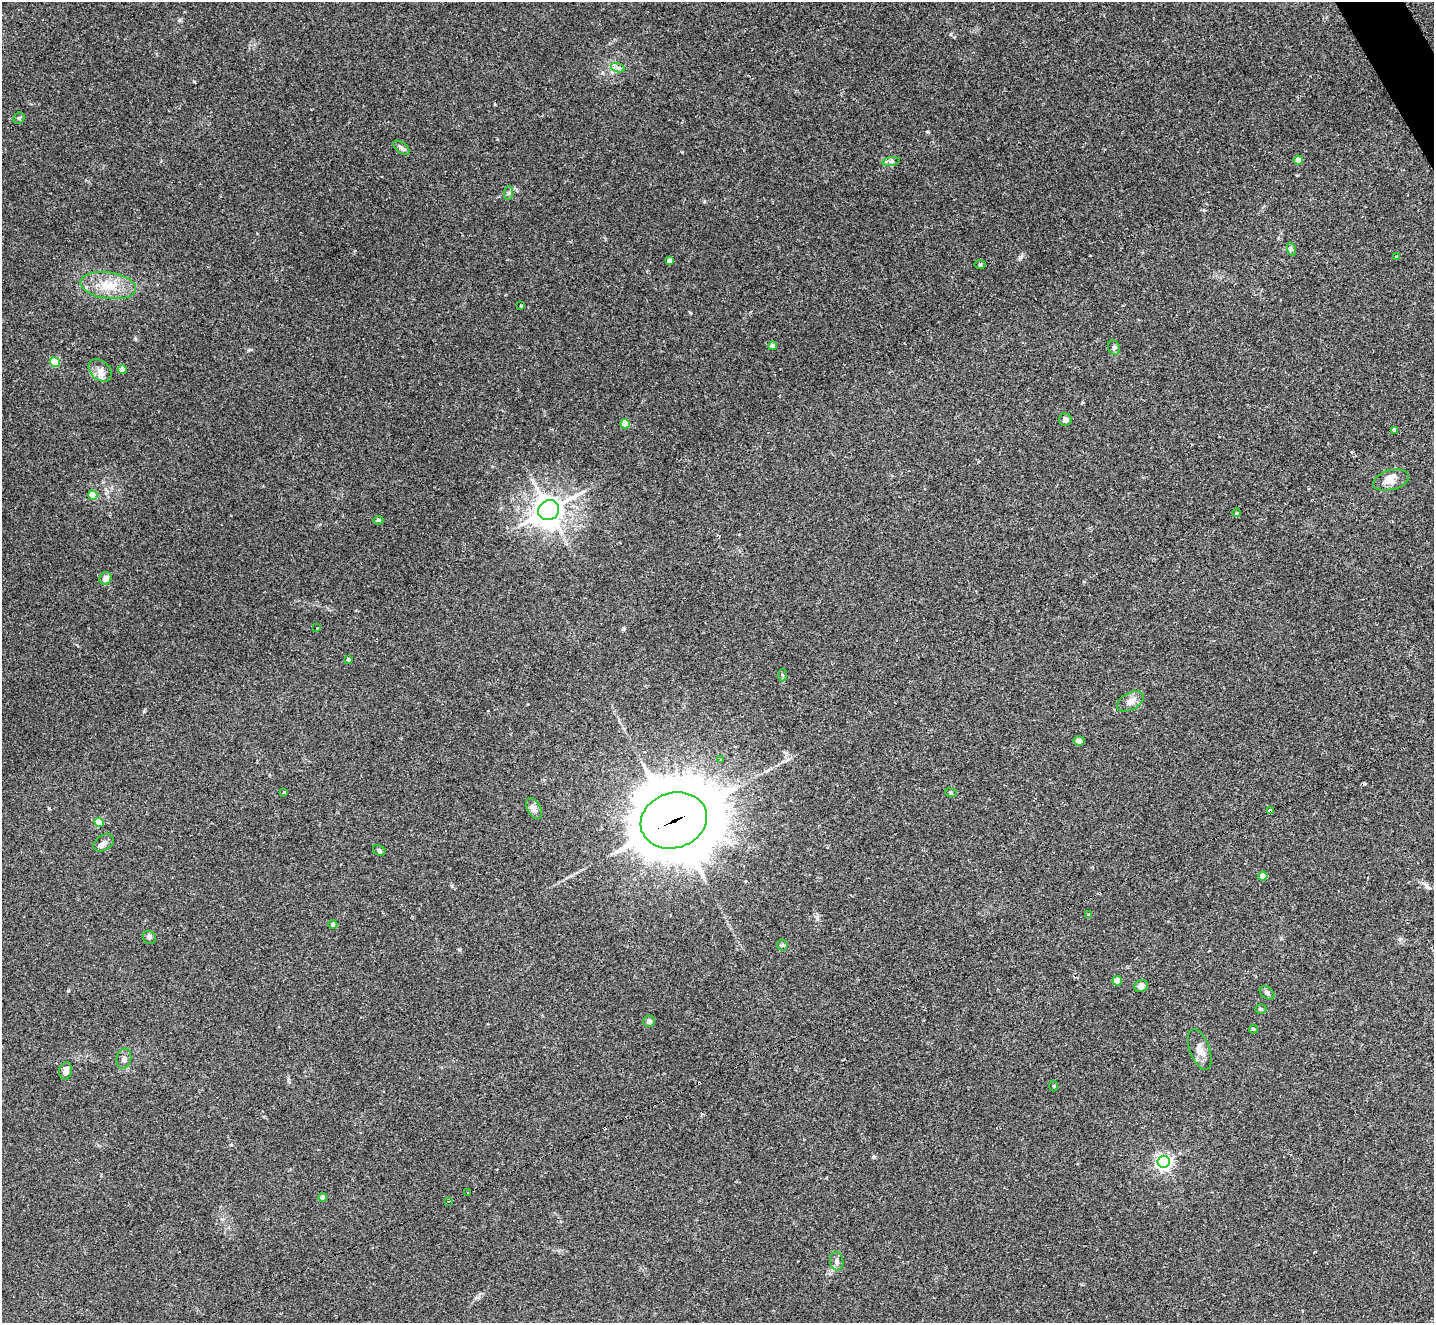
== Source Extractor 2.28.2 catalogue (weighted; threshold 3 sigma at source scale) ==
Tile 10 of 4 x 4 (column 2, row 3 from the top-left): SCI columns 1449-2880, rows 1626-2946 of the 5754 x 5742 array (HDU 1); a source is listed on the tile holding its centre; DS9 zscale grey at full resolution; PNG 1436 x 1325 px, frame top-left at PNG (2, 2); each listed source drawn as its Kron ellipse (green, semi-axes under 4 px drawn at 4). Shown black and unused: <1% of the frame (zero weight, under 2 of 3 exposures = <1% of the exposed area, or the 3 px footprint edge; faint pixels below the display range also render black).
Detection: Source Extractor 2.28.2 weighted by HDU 2 'WHT'; one run over the whole footprint, this tile lists its part. Background 0.0735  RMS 0.0059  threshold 0.0266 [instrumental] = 3 sigma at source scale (4.5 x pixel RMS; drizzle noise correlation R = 1.50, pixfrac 1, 0.05/0.05 arcsec/px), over >= 5 px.
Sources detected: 67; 6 cosmic-ray / hot-pixel residue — neither listed nor drawn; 1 inside a brighter listed object's ellipse — not listed separately; the other 60 listed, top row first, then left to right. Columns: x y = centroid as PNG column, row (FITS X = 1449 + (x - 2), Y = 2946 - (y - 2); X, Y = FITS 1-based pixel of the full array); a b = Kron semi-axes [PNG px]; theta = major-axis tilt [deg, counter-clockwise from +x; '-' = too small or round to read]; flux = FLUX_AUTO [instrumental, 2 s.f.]
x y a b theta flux
618 68 7 4 -18 1.5
19 118 6 5 - 0.86
402 148 9 5 -37 1.5
1298 160 5 4 - 3.9
891 161 9 4 9 1.3
508 193 7 4 88 1.1
1291 249 7 4 -72 1.1
1397 257 3 3 - 3
669 261 4 4 - 2.8
980 265 6 4 1 0.61
108 285 28 13 -8 14
521 305 3 2 - 0.46
773 346 4 4 - 3
1114 347 7 5 -70 1.2
55 362 5 5 - 24
100 370 13 9 -43 4.2
122 370 4 4 - 5.7
1065 420 6 6 - 2.3
625 424 5 4 - 13
1394 430 4 3 - 1.8
1391 480 18 9 15 5.3
93 495 5 4 - 10
549 510 11 9 32 760
1237 513 4 3 - 1.9
378 520 5 4 - 1.2
106 578 6 6 - 3.5
317 628 3 3 - 1.2
348 659 4 4 - 1.2
782 675 6 4 -88 0.92
1130 701 14 8 28 4.3
1079 741 5 4 - 2.5
721 760 3 3 - 1.2
284 792 4 3 - 1.1
951 793 6 4 -19 0.69
534 809 11 6 -61 2.4
1271 811 4 3 - 12
674 820 34 27 19 6400
99 822 5 4 - 14
104 843 11 7 32 2.6
379 850 6 5 - 1.3
1263 876 5 4 - 6
1088 914 4 3 - 0.79
333 924 4 4 - 2.1
149 937 7 6 - 1.3
782 945 5 5 - 0.85
1117 981 5 4 - 10
1141 986 7 6 - 2.2
1267 993 8 5 -38 1.5
1261 1009 5 4 - 0.85
649 1021 6 5 - 2.1
1253 1029 4 3 - 1.1
1200 1049 21 10 -70 5.2
124 1059 10 7 77 2.7
66 1071 9 6 82 2.9
1054 1086 5 3 - 0.55
1164 1162 6 6 - 170
468 1193 3 3 - 1.7
323 1197 4 4 - 3.4
449 1201 2 2 - 0.51
837 1261 9 6 -80 2.1
Overlapping masked pixels (flux is a lower limit): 2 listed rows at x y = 1271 811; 674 820
Unlisted compact peaks at least as high as the median listed source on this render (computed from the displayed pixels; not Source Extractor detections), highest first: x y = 873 1157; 927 132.